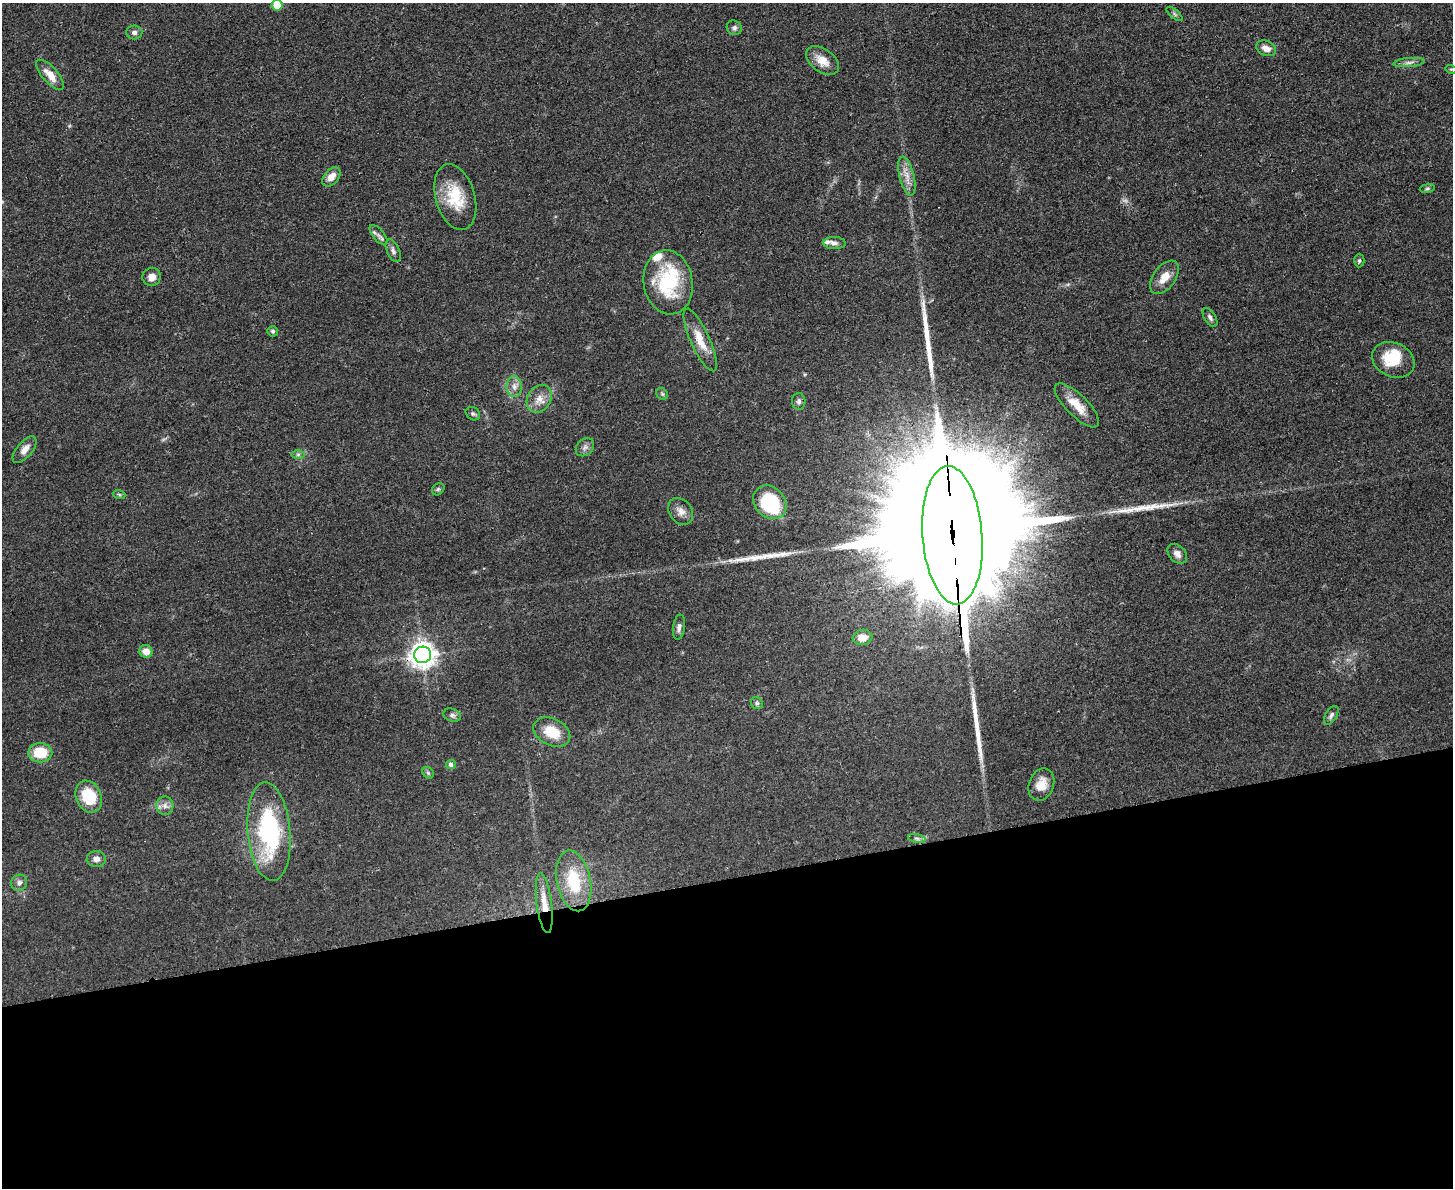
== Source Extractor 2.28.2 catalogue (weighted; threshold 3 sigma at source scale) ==
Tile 11 of 3 x 4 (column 2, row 4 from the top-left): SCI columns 1594-3044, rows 12-1197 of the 4750 x 4765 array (HDU 1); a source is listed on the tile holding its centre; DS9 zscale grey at full resolution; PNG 1455 x 1190 px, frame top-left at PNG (2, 3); each listed source drawn as its Kron ellipse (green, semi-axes under 4 px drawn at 4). Shown black and unused: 26% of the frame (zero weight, under 3 of 4 exposures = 2% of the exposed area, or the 3 px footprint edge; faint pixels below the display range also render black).
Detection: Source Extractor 2.28.2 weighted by HDU 2 'WHT'; one run over the whole footprint, this tile lists its part. Background 0.0459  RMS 0.0051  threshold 0.0232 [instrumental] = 3 sigma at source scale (4.5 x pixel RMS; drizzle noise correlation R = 1.50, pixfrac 1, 0.05/0.05 arcsec/px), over >= 5 px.
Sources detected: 68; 1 too faint to see at this stretch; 4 long thin detections or spike segments (spike, bleed or trail) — neither listed nor drawn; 4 inside a brighter listed object's ellipse — not listed separately; the other 59 listed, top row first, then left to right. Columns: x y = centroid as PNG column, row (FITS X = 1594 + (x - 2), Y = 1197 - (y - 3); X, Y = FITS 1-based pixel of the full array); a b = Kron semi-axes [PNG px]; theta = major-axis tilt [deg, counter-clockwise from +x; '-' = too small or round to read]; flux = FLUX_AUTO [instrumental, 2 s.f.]
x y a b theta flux
277 5 5 5 - 7.5
1174 14 10 3 -40 0.9
734 28 8 7 - 1.7
134 32 8 7 - 1.7
1266 48 10 7 -23 4.1
822 60 18 11 -35 7
1409 63 15 4 5 2.3
1451 69 5 3 - 0.54
50 75 19 7 -48 6.9
907 176 20 7 -76 4.9
331 177 11 7 49 4.5
1427 188 7 4 9 0.81
455 197 34 19 -74 19
378 235 12 5 -50 1.9
834 243 11 6 -1 2.1
393 251 12 6 -66 1.9
1359 260 7 5 88 0.87
152 277 9 9 - 3.9
1164 277 19 11 55 6.5
668 282 32 24 -80 37
1210 317 10 5 -59 1.6
273 331 5 5 - 1.1
700 340 34 9 -66 9.7
1393 360 22 17 -24 15
514 387 10 8 -89 3.1
662 394 6 5 - 0.88
539 399 15 11 57 5.5
799 401 8 6 -87 1.7
1077 405 29 10 -45 9.5
473 414 8 6 -36 1.1
585 447 10 8 45 2.1
25 450 16 7 50 3.8
298 455 6 4 1 0.95
438 489 7 5 43 0.9
119 494 6 4 -19 0.67
770 502 18 15 -45 34
681 511 14 11 -53 3.9
952 535 69 30 -86 50000
1177 554 11 8 -47 3
679 627 12 6 82 1.9
863 637 10 7 7 5.6
146 651 6 6 - 4.8
423 655 8 8 - 510
757 703 6 5 - 0.98
452 715 9 6 -20 1.6
1331 715 10 5 58 1.5
552 732 19 13 -26 12
40 753 12 9 0 15
451 765 5 4 - 1.6
428 773 6 5 - 0.83
1041 785 16 12 69 6.7
89 797 16 12 -68 18
165 806 9 8 - 2.6
269 831 49 21 -85 64
917 838 9 4 -9 1.3
96 859 9 8 - 2.4
574 881 31 17 -78 23
19 883 8 7 - 2.1
544 903 30 7 -83 8
Overlapping masked pixels (flux is a lower limit): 3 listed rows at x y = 952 535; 423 655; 544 903
Isophote crosses this tile's border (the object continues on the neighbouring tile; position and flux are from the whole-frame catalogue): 1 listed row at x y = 277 5